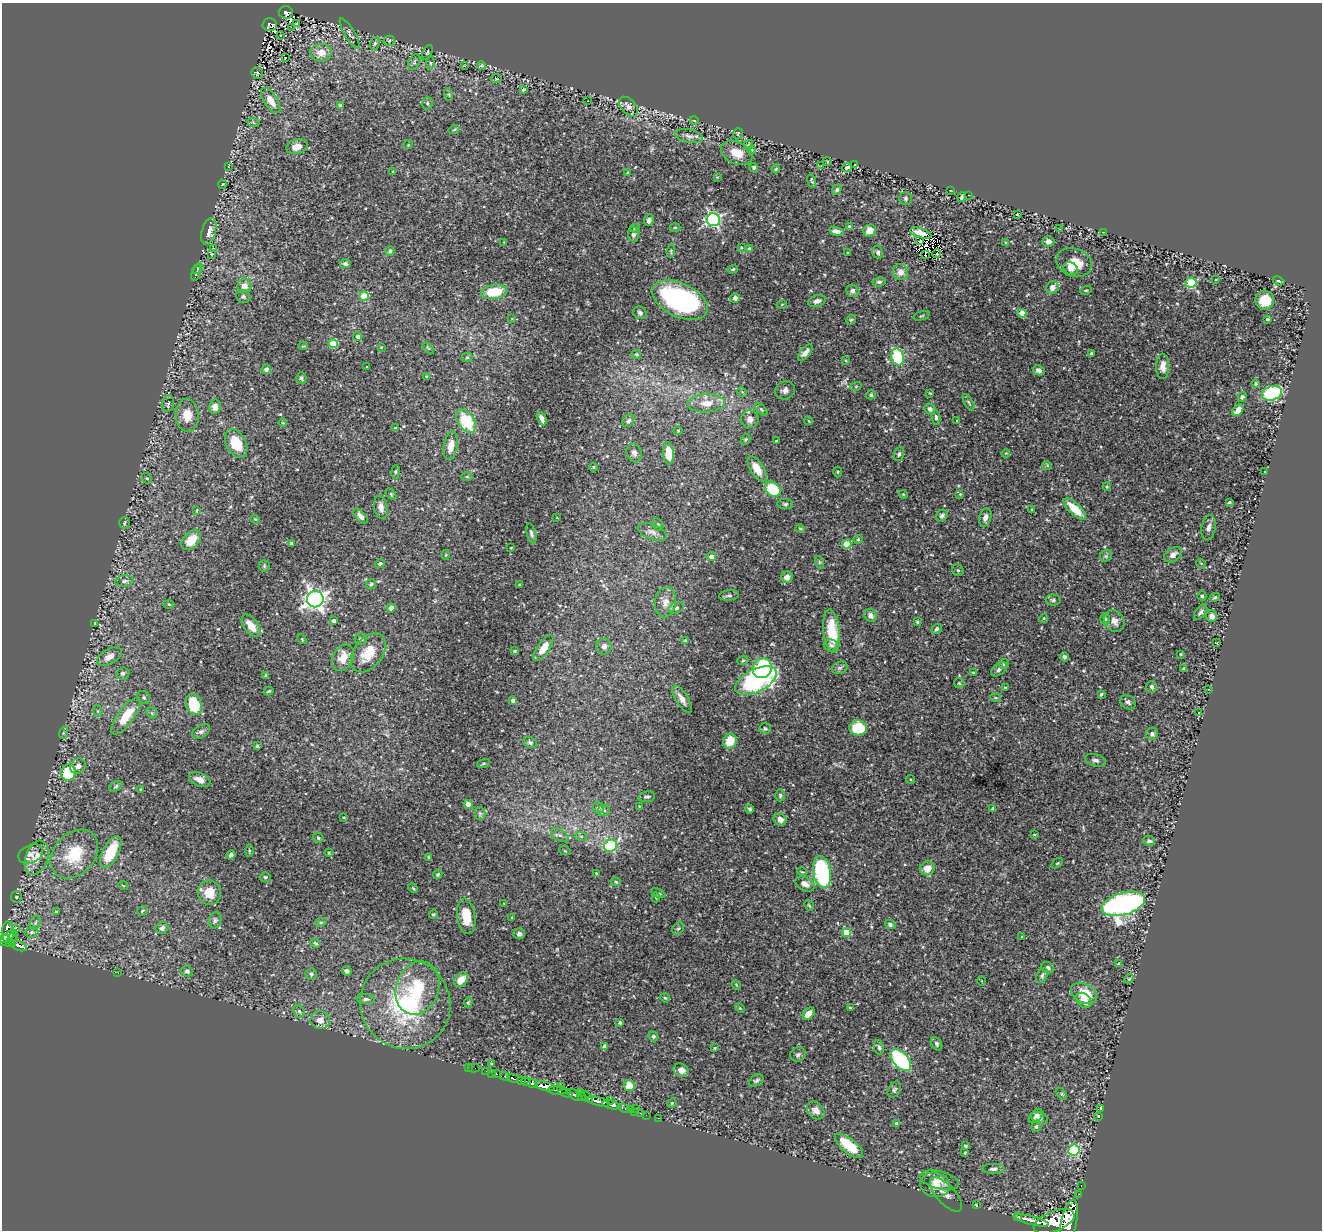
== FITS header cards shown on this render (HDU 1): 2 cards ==
NAXIS1  =                 1320
NAXIS2  =                 1228

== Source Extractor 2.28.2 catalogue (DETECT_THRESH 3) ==
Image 1320 x 1228 px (HDU 1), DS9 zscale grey, 1 PNG px = 1 image px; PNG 1324 x 1232 px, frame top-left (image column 1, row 1228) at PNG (2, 3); each listed source drawn as its Kron ellipse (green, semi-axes under 4 px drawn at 4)
Background 1.01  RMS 0.025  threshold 0.076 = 3 sigma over >= 5 px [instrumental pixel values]
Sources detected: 441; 4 with non-positive FLUX_AUTO (blend fragments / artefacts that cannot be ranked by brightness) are neither listed nor drawn; the other 437 listed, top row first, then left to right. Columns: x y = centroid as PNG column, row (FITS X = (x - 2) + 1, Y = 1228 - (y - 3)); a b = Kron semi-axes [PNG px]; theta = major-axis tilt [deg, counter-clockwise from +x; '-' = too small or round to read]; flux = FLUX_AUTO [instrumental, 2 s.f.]
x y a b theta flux
286 12 7 6 - 78
297 23 3 2 - 4.8
270 24 7 6 - 150
291 27 2 2 - 15
350 33 17 5 -59 5.6
281 35 3 2 - 4.4
389 41 5 5 - 2
375 44 6 4 68 2.6
427 52 8 4 62 2.7
321 53 10 8 9 22
285 57 3 2 - 9
414 62 8 5 62 3.7
430 63 6 4 -90 2.3
464 66 4 2 - 1.2
481 66 4 2 - 1.4
257 73 6 5 - 3.4
496 79 5 3 - 1.9
523 90 4 3 - 2.1
449 95 6 4 -72 2.4
271 101 14 6 -56 20
588 101 3 2 - 1.8
427 103 6 5 - 3.6
340 105 4 3 - 2.9
628 107 11 7 -47 9.5
694 120 4 3 - 1.3
253 122 6 4 -20 2.1
454 130 5 3 - 1.7
738 134 5 5 - 1.8
689 136 14 6 -10 8.4
408 145 5 3 - 1.3
749 145 4 4 - 2.6
297 146 11 7 17 18
752 150 4 4 - 2
737 153 16 11 -26 24
827 161 4 3 - 1.5
855 164 2 2 - 1.7
821 166 2 2 - 1.4
228 167 3 2 - 1.4
754 167 4 4 - 3.5
847 167 5 4 - 2.7
776 169 4 3 - 1.6
393 171 3 2 - 1.1
628 173 4 3 - 1.8
717 177 3 3 - 1.3
812 181 7 3 -75 1.9
222 184 4 3 - 1.2
837 190 5 4 - 2.6
950 190 3 2 - 1.1
968 195 3 2 - 6.7
961 197 5 3 - 2.4
905 199 6 6 - 3.6
1017 214 3 2 - 1.1
649 220 6 4 66 5.3
713 220 7 6 - 340
849 226 4 3 - 1.6
675 227 5 3 - 1.7
635 228 5 4 - 2.1
1060 229 2 2 - 1.2
209 231 14 7 74 14
836 231 7 4 -14 7.8
870 231 6 6 - 17
1103 232 3 2 - 1
921 233 11 4 -17 4.3
633 234 8 5 -84 5.8
919 241 3 2 - 6.3
1048 241 6 5 - 6
504 242 2 2 - 0.92
1006 242 4 3 - 1.6
214 248 3 2 - 4.2
741 248 3 3 - 1.8
750 249 4 3 - 3.7
390 251 5 4 - 2.9
671 251 7 4 82 2.5
848 252 3 2 - 1.2
878 252 6 5 - 3.8
211 254 4 2 - 1.2
937 254 4 2 - 2.1
925 255 3 2 - 1.9
1074 262 18 14 -20 35
345 264 5 4 - 4.6
197 269 6 4 44 2.3
733 269 5 4 - 2.5
1071 269 7 6 - 7.2
900 272 8 7 - 12
196 273 8 2 69 1.8
1216 279 3 2 - 1.1
1278 281 6 3 -24 2.3
879 282 6 4 10 3.7
1191 283 5 5 - 110
244 286 7 7 - 12
1052 287 7 6 - 11
1086 290 6 4 16 1.9
852 291 6 6 - 5.8
494 292 13 7 8 57
364 296 5 4 - 61
243 297 7 6 - 4.3
735 298 4 4 - 7.4
680 300 30 16 -25 270
1265 300 9 9 - 29
817 301 9 5 19 7.5
782 304 5 3 - 1.4
640 313 7 6 - 4.3
1022 313 4 4 - 36
922 316 8 2 20 1.7
512 318 4 2 - 1.2
1267 319 3 2 - 1.6
851 320 5 4 - 2.1
358 336 5 4 - 4.7
333 344 4 4 - 63
303 346 5 3 - 1.8
381 347 3 3 - 1.2
428 348 7 3 -44 2.1
805 352 10 4 50 7.6
636 354 5 4 - 1.8
1091 354 4 3 - 3.7
467 357 5 4 - 2.1
898 357 9 6 -74 150
845 360 3 2 - 1.4
1163 366 12 6 90 12
367 367 3 2 - 1.9
266 369 5 5 - 5.4
1039 370 6 5 - 6.2
426 376 3 2 - 1.7
301 378 6 5 - 3.2
1256 384 4 4 - 2.6
856 386 6 3 19 1.8
785 390 10 8 31 7.4
742 392 5 4 - 2.2
930 393 3 2 - 1.4
1272 393 10 7 19 130
871 395 5 4 - 3.5
1242 397 5 4 - 2.9
969 402 9 4 -59 2.8
706 403 18 9 3 25
168 404 8 5 79 4.8
215 407 7 5 78 11
761 409 7 4 -45 2.7
930 409 5 5 - 4.6
1238 410 7 4 49 13
187 415 16 11 -86 26
936 418 7 4 -81 4.4
542 419 7 3 -64 6.6
750 419 9 8 - 11
466 421 13 8 -56 82
628 421 7 5 54 4.4
809 421 4 3 - 1.3
957 421 4 2 - 1.2
283 423 4 3 - 1.5
395 428 3 2 - 1.3
678 430 4 3 - 1.4
746 439 5 3 - 1.9
776 441 3 2 - 1.3
236 444 15 9 -62 52
451 446 14 7 80 17
634 453 9 7 -74 6.3
669 453 11 5 -84 30
1006 453 4 3 - 1.4
899 454 7 5 71 3.2
1047 465 4 4 - 1.9
594 467 4 3 - 1.5
757 469 14 6 -58 26
396 472 7 3 82 2.4
837 472 5 3 - 1.5
1265 472 3 2 - 1.9
467 476 5 3 - 1.9
147 478 5 4 - 2.6
1107 487 4 4 - 1.8
773 489 8 6 -41 90
391 494 6 4 -46 2
903 494 4 3 - 1.4
960 494 4 3 - 1.6
1229 502 3 3 - 1.7
785 504 8 5 -5 3.9
381 507 11 7 -78 9.1
1031 509 4 3 - 1.5
1075 509 14 5 -43 38
197 510 4 3 - 1.4
360 516 9 5 -50 7.3
942 516 6 5 - 4.4
985 517 9 5 75 7.5
557 518 3 2 - 1.1
255 519 4 3 - 1.5
124 523 6 5 - 3.1
658 524 7 5 -63 3
800 528 5 3 - 1.5
1209 528 13 7 79 7.3
652 532 15 7 -21 10
531 533 10 4 -76 4.5
858 539 4 4 - 2
191 540 12 7 45 35
291 543 3 3 - 1.9
847 544 4 4 - 52
511 548 3 2 - 1.3
446 555 5 3 - 1.4
1173 555 10 6 34 10
711 556 4 4 - 6.1
1106 556 6 5 - 3.3
819 562 6 4 -72 2.1
380 563 5 4 - 2.5
1201 563 5 3 - 1.3
264 566 6 5 - 3
958 570 6 5 - 2.5
787 577 6 5 - 10
124 581 9 5 7 5
371 584 5 4 - 2.5
519 585 3 3 - 2
729 595 10 5 7 4.1
1202 596 4 4 - 1.9
1215 597 5 3 - 2.2
315 599 8 8 - 870
1053 600 7 5 -3 3.9
665 602 15 10 84 13
169 604 5 3 - 1.7
391 608 4 4 - 11
676 608 8 5 25 4
1201 612 8 5 52 4.2
871 615 7 5 -52 6.8
1211 616 6 5 - 8.3
1044 618 4 3 - 1.5
1105 619 5 4 - 2.9
333 621 4 3 - 6.3
1114 621 11 9 -57 11
917 622 3 2 - 1.9
95 623 3 2 - 1
251 626 13 6 -54 26
937 629 5 4 - 2.8
832 631 22 8 -83 55
302 639 5 3 - 1.3
361 639 6 6 - 3.4
685 640 4 3 - 1.7
1217 643 3 2 - 1.4
831 645 7 6 - 4.9
604 646 8 7 - 6.1
543 648 15 6 55 20
515 651 3 3 - 2.2
368 653 22 14 53 39
1180 654 3 2 - 1.5
109 657 14 7 29 15
1064 657 4 4 - 3.5
343 658 14 10 63 25
743 660 5 3 - 1.6
1004 664 5 4 - 2.6
762 668 10 9 - 110
840 668 8 6 20 4.3
1184 668 3 3 - 2.4
999 669 9 5 39 4.2
973 672 4 3 - 1.6
123 673 6 6 - 5.2
266 675 4 3 - 2.4
756 681 22 11 26 300
959 683 5 5 - 2.6
1152 687 6 5 - 3
1005 688 3 2 - 1.6
1208 689 3 2 - 1.5
269 691 5 3 - 2.1
1101 694 3 3 - 2.4
144 698 7 6 - 3.6
996 698 5 3 - 1.5
682 699 15 6 -57 11
513 700 4 3 - 5.2
1128 702 8 6 -33 5.2
194 704 11 7 -71 65
97 711 6 4 -71 2.3
152 713 6 4 -46 3
1199 713 3 2 - 2.1
126 716 22 8 54 44
765 728 6 5 - 3.2
858 728 9 7 -4 61
201 731 10 6 29 5
63 733 6 4 73 2.5
1152 734 6 6 - 4.5
730 741 7 6 - 32
530 742 7 5 -28 3.3
257 746 4 4 - 2
1096 760 11 6 -14 5.5
483 763 7 3 19 2.1
78 766 8 7 - 8.5
68 773 8 7 - 64
911 779 4 3 - 1.6
200 780 11 6 -22 11
116 786 7 4 31 2.7
141 789 3 3 - 1.3
780 795 6 4 -90 2.8
647 797 8 5 7 3.7
468 804 4 4 - 24
639 806 4 3 - 1.3
598 808 6 5 - 4.7
993 808 4 4 - 3.7
750 809 4 4 - 3.3
604 810 6 5 - 3.4
480 813 6 5 - 3
344 817 3 2 - 1.6
780 819 7 6 - 13
560 835 10 6 -29 5.8
1034 835 4 2 - 1.4
581 836 6 4 -19 2.4
318 838 6 4 -23 2.5
1149 841 6 4 -7 3.7
611 846 7 5 29 120
249 850 6 3 90 1.9
565 851 5 3 - 1.3
111 852 17 8 62 65
329 853 4 3 - 1.6
31 854 13 9 24 9.1
74 854 27 20 47 69
231 855 4 4 - 4.1
429 857 4 3 - 1.8
37 858 17 11 71 25
1057 863 6 3 36 1.9
927 868 7 7 - 17
802 872 5 3 - 1.3
822 872 16 9 -81 190
596 873 4 3 - 1.3
438 874 5 4 - 2.4
265 877 5 4 - 2.8
616 882 5 4 - 2.2
805 884 10 6 -28 9.1
123 885 5 3 - 1.5
413 888 6 3 -45 1.7
210 893 12 11 - 29
658 893 8 4 -26 2.7
16 897 6 5 - 2.5
656 897 5 4 - 2.2
504 904 3 2 - 1
1123 904 22 11 16 640
809 905 6 3 -48 1.6
142 911 5 4 - 2.2
56 912 3 3 - 1.8
433 914 4 3 - 2.4
466 916 18 9 -82 39
512 917 3 2 - 1.2
215 920 8 6 73 4.5
321 922 6 3 19 2.5
35 923 7 5 73 3.6
890 924 5 4 - 3.7
16 928 3 2 - 24
162 928 6 5 - 5.1
678 929 6 5 - 2.6
8 932 11 6 -90 430
32 932 7 5 2 3.3
846 932 4 4 - 44
519 934 6 5 - 5
8 936 9 3 36 520
1022 937 3 3 - 1.8
12 939 9 3 61 130
4 940 6 5 - 640
12 943 4 2 - 170
315 943 5 4 - 2.7
19 946 8 5 -23 270
1118 964 3 3 - 1.5
1048 968 7 5 -32 4.3
187 971 6 5 - 4.3
347 971 5 5 - 4.2
118 973 3 2 - 2.5
311 974 6 5 - 3.9
1042 975 8 5 63 3.5
1129 979 5 4 - 2.1
461 980 8 5 48 19
982 981 5 3 - 1.2
736 985 5 4 - 1.8
417 988 27 21 72 83
1084 993 14 9 -28 40
665 998 5 4 - 2.1
366 999 9 5 -3 4.4
1084 1000 9 6 -42 13
468 1002 5 4 - 2.1
405 1004 46 44 -46 220
740 1008 5 4 - 1.7
850 1008 4 3 - 1.6
299 1011 7 5 -71 4.2
809 1014 7 5 48 17
320 1020 10 9 - 13
620 1023 4 3 - 2.1
653 1036 5 4 - 2.5
936 1044 7 5 -59 4.1
605 1047 4 4 - 8.2
879 1047 7 5 -78 3.7
715 1048 4 3 - 1.7
798 1055 8 7 - 4.4
901 1060 13 7 -48 160
491 1063 3 3 - 1.6
468 1067 2 2 - 6.6
474 1068 6 2 0 18
681 1070 8 6 -25 11
486 1071 2 2 - 13
491 1073 3 2 - 20
496 1074 3 3 - 64
505 1076 5 3 - 110
513 1078 6 3 -25 310
756 1080 8 5 32 3.7
521 1081 4 3 - 500
526 1082 5 3 - 640
533 1084 5 3 - 450
545 1086 10 4 -14 2000
629 1086 5 5 - 32
560 1087 2 2 - 5.8
557 1090 9 3 -4 480
894 1090 9 5 61 3.6
565 1093 7 4 -17 460
580 1093 4 3 - 180
1062 1094 7 3 -53 2.1
575 1095 8 4 -34 730
581 1097 4 3 - 120
587 1097 7 4 -38 260
611 1100 2 2 - 39
598 1101 12 4 -16 1400
672 1103 5 4 - 2
611 1105 9 3 -12 1300
624 1108 6 3 -20 76
1101 1108 3 2 - 1.3
631 1109 4 3 - 130
636 1109 3 2 - 26
816 1110 10 7 -45 10
634 1112 2 2 - 14
640 1113 2 2 - 17
646 1115 2 2 - 16
1036 1116 8 5 50 5.4
1098 1116 3 2 - 1.1
658 1118 2 2 - 18
1040 1118 8 6 -24 5.7
897 1124 4 4 - 5
1036 1126 6 4 67 2.3
849 1146 17 7 -39 54
965 1146 4 4 - 2.7
1074 1150 5 5 - 130
965 1153 3 3 - 1.8
993 1169 11 5 0 5.2
940 1180 20 8 -14 15
935 1185 15 12 -16 17
1081 1185 3 2 - 17
946 1194 21 9 -48 13
1079 1194 2 2 - 6.5
976 1205 4 3 - 1.3
1018 1217 3 3 - 110
1031 1220 18 3 -14 1800
1054 1221 21 10 22 4900
1069 1221 22 7 77 3500
At the frame edge (FLAGS 8, measured only in part): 1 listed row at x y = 4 940
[4 non-positive-flux detections neither listed nor drawn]